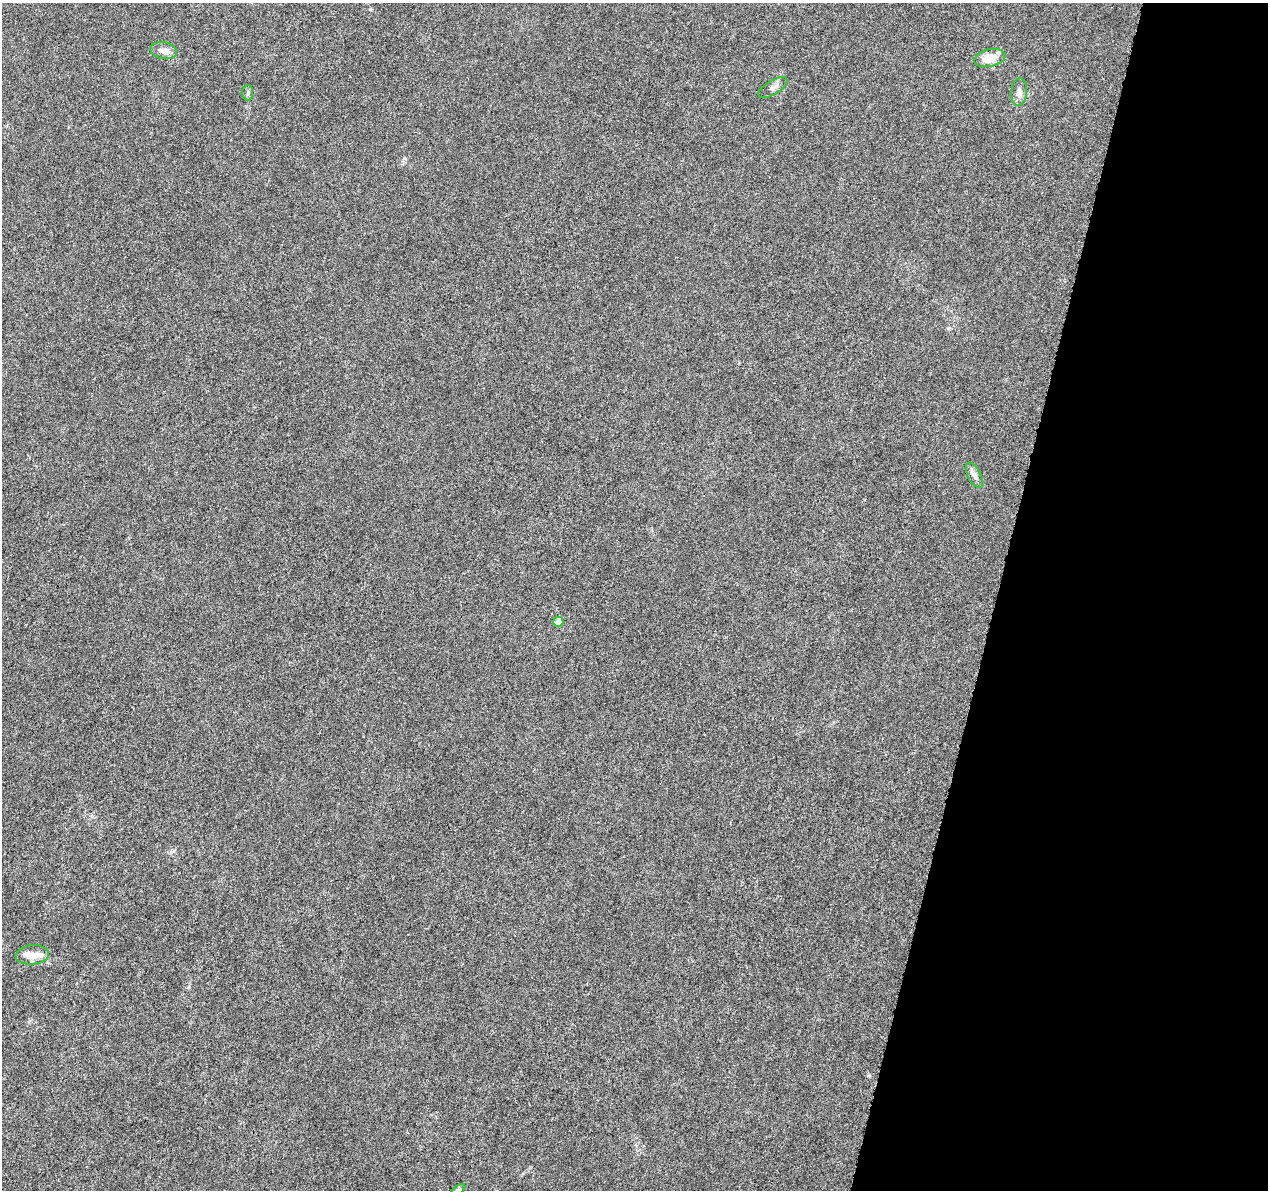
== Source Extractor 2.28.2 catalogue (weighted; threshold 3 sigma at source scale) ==
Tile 8 of 4 x 4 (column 4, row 2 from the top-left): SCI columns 3805-5070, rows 2609-3796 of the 5093 x 5273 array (HDU 1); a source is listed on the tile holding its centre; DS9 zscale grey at full resolution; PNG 1270 x 1192 px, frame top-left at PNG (2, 3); each listed source drawn as its Kron ellipse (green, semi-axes under 4 px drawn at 4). Shown black and unused: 21% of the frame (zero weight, under 5 of 10 exposures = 1% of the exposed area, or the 3 px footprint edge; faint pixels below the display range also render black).
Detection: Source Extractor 2.28.2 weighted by HDU 2 'WHT'; one run over the whole footprint, this tile lists its part. Background 5.98e-04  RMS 8.6e-04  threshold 0.00351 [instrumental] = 3 sigma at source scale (4.09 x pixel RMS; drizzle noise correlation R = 1.36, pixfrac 0.8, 0.0396/0.0396 arcsec/px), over >= 5 px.
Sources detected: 11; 2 inside a brighter listed object's ellipse — not listed separately; the other 9 listed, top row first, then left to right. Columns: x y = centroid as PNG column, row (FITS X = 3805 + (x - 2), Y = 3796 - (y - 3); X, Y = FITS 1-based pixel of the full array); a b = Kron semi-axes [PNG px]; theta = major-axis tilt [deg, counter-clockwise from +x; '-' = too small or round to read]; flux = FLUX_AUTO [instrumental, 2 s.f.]
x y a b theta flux
164 51 13 8 -10 0.53
990 58 16 9 12 1.3
773 88 16 7 31 0.39
1019 92 14 8 84 0.52
248 93 7 5 87 0.16
974 475 14 6 -63 0.37
558 622 5 5 - 0.72
32 955 17 9 5 0.8
458 1190 8 4 36 0.18
Isophote crosses this tile's border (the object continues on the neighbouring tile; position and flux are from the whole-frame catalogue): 1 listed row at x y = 458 1190